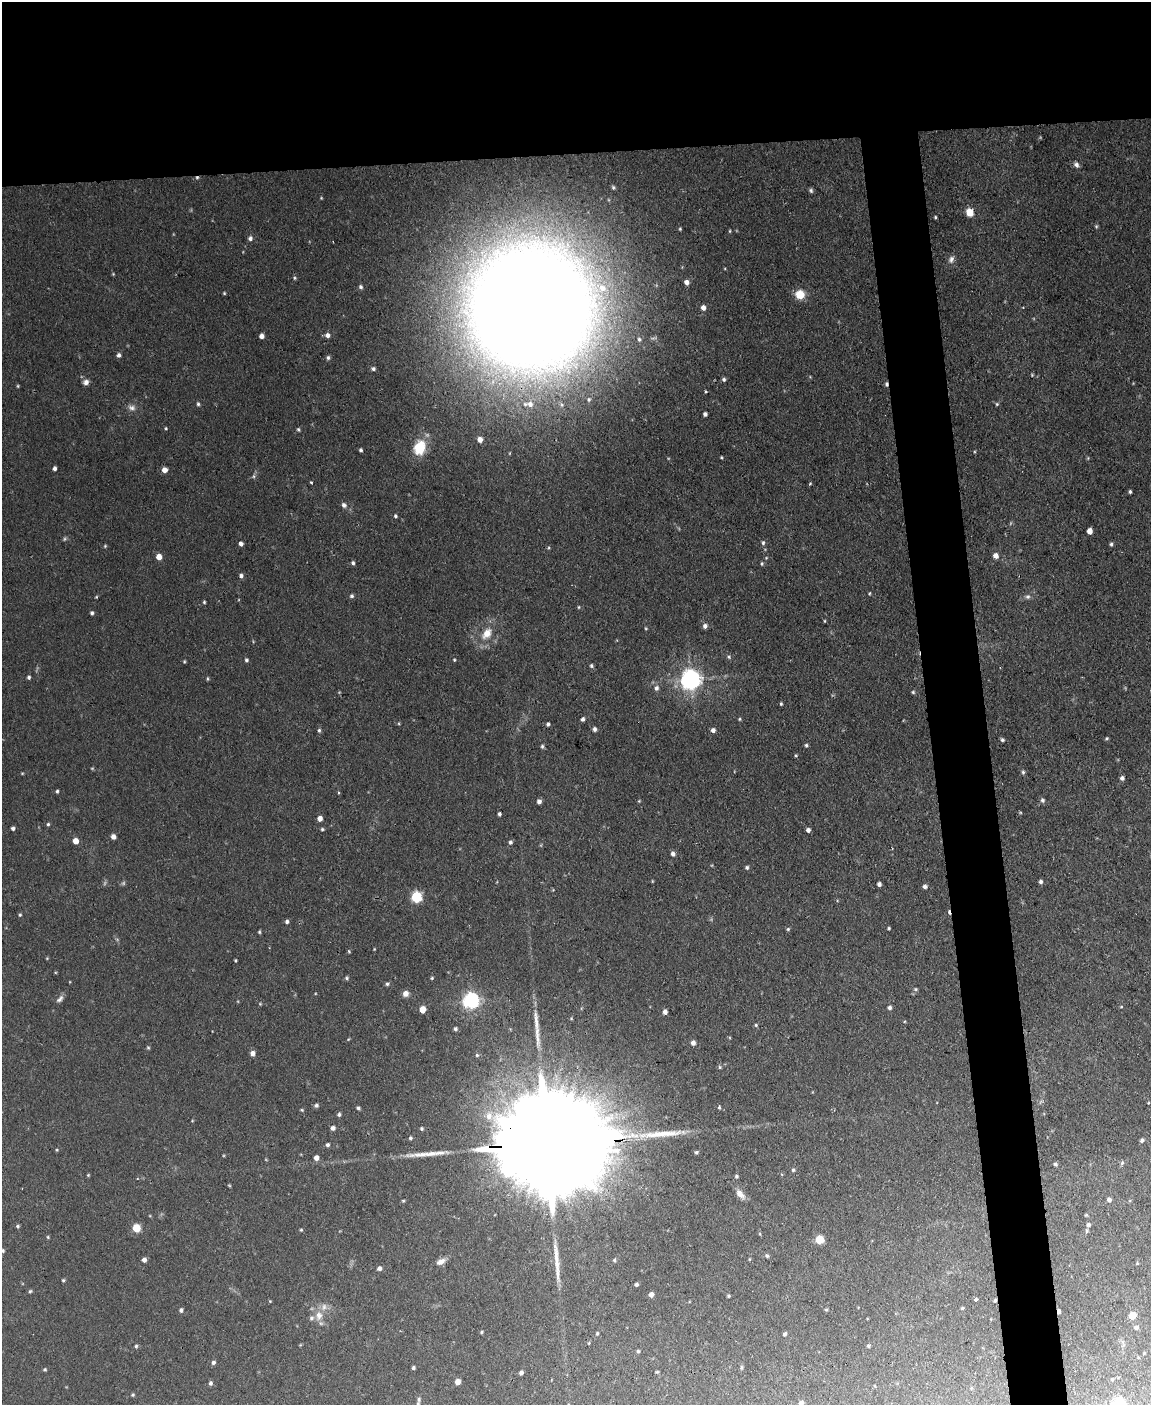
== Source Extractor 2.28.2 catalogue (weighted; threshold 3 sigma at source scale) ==
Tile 2 of 4 x 3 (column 2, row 1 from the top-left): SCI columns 1150-2298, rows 3041-4443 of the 4596 x 4572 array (HDU 1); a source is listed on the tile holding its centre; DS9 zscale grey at full resolution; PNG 1153 x 1407 px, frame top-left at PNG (2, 2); no overlay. Shown black and unused: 15% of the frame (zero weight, under 2 of 3 exposures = <1% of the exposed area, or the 3 px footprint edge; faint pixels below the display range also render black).
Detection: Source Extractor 2.28.2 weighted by HDU 2 'WHT'; one run over the whole footprint, this tile lists its part. Background 0.0545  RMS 0.0055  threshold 0.0245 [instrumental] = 3 sigma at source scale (4.5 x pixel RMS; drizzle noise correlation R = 1.50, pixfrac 1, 0.05/0.05 arcsec/px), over >= 5 px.
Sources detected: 238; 5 too faint to see at this stretch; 1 inside a brighter object's white glare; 2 cosmic-ray / hot-pixel residue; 4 long thin detections or spike segments (spike, bleed or trail) — not listed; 2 inside a brighter listed object's ellipse — not listed separately; the other 224 listed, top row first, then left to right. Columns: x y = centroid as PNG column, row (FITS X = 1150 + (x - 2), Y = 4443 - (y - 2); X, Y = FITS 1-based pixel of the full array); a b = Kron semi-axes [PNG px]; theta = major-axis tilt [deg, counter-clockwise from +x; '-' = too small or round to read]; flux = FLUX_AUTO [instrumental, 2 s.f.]
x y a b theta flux
1076 165 9 7 -55 2.1
197 178 5 4 - 0.85
613 187 4 3 - 0.72
811 190 6 5 - 1.1
321 198 4 3 - 0.5
970 212 8 7 - 6.7
935 217 3 3 - 0.67
1096 226 5 4 - 0.76
680 229 4 3 - 0.58
730 231 5 3 - 0.56
250 238 6 6 - 1.9
951 259 10 7 69 2.4
113 274 4 4 - 0.53
294 278 6 4 -23 0.77
687 282 5 5 - 3.1
360 287 5 5 - 1.2
224 293 3 3 - 0.61
800 294 9 9 - 9.4
530 307 74 74 - 2800
1023 307 3 2 - 0.43
703 308 6 5 - 3.1
327 335 6 5 - 2.4
262 336 4 4 - 3.2
639 339 5 4 - 0.8
119 355 5 5 - 1.7
328 357 6 5 - 1.2
373 369 5 5 - 1.3
1032 375 4 4 - 0.54
724 379 5 4 - 1.3
86 382 7 7 - 2.4
886 384 6 4 -89 1.3
18 386 4 4 - 0.59
705 392 3 3 - 0.85
589 399 7 6 - 1.3
198 404 5 4 - 0.94
530 404 8 7 - 3.3
997 404 5 4 - 0.72
132 408 11 8 -16 2.9
705 414 4 4 - 1.7
166 428 4 3 - 0.6
298 429 5 4 - 0.8
480 439 6 5 - 3.5
419 447 17 13 72 17
361 450 4 3 - 1.1
721 457 3 3 - 0.57
54 468 4 4 - 1.7
164 470 5 5 - 4.1
254 476 6 5 - 1
311 482 3 3 - 0.88
810 483 4 4 - 0.55
1130 492 3 3 - 0.96
344 505 7 6 - 1.8
395 516 4 4 - 0.95
1090 531 5 4 - 4.8
763 543 6 4 89 1.2
241 544 5 4 - 1.9
1111 544 5 4 - 1.1
105 546 5 4 - 0.65
548 548 5 3 - 0.58
996 556 7 6 - 2.8
159 557 5 4 - 6.5
766 558 5 4 - 0.6
353 563 5 4 - 1.2
762 564 5 4 - 0.81
241 576 5 4 - 1.7
869 593 5 3 - 0.54
352 596 5 5 - 1.1
96 597 4 4 - 0.51
1028 597 7 6 - 1.6
204 602 4 3 - 0.72
579 607 5 4 - 0.61
92 613 4 4 - 1.2
824 621 4 3 - 0.47
705 626 6 5 - 2
646 628 5 3 - 0.55
487 633 14 9 53 7.9
729 657 6 5 - 0.86
246 660 5 5 - 1
454 660 5 3 - 0.54
184 661 4 3 - 0.56
591 666 5 5 - 1
29 677 5 4 - 1.2
207 679 6 3 90 0.63
691 679 7 7 - 410
656 688 7 6 - 1.9
913 692 4 4 - 0.79
781 704 4 3 - 0.65
583 719 4 4 - 1.6
739 719 5 4 - 0.65
548 724 5 5 - 1.2
594 729 5 4 - 1.6
319 730 5 4 - 1
713 730 5 5 - 2.1
1106 738 4 3 - 0.69
1002 740 4 4 - 1
806 745 4 4 - 0.97
542 746 6 4 -78 1.1
796 755 4 3 - 0.69
1023 772 5 4 - 0.98
22 773 5 3 - 0.49
1122 778 5 5 - 1.6
57 791 4 4 - 0.9
339 793 4 3 - 0.62
1042 800 6 5 - 1.4
539 801 5 4 - 2.1
639 801 4 4 - 0.5
1020 812 5 3 - 0.53
499 814 4 3 - 1.1
320 818 5 4 - 3.7
48 824 4 4 - 0.88
13 828 4 4 - 1.3
322 829 5 4 - 0.75
808 830 4 4 - 2.1
113 837 5 5 - 2.9
75 841 5 4 - 6.4
510 842 5 5 - 1.3
673 854 6 5 - 1.8
747 867 5 4 - 1.1
652 881 3 3 - 0.49
1041 882 5 4 - 1.3
879 884 4 4 - 1.8
925 886 5 4 - 1.8
416 897 6 5 - 58
20 915 4 3 - 0.72
287 921 5 4 - 1.4
889 928 3 3 - 0.65
788 929 5 5 - 0.83
259 932 4 3 - 0.77
374 949 4 3 - 0.42
349 951 5 3 - 0.59
47 958 4 3 - 0.49
235 960 3 2 - 0.59
347 978 6 5 - 0.92
432 978 4 3 - 0.72
387 984 6 5 - 1.1
916 989 5 4 - 0.81
405 993 6 6 - 3.6
60 999 12 6 48 2.1
471 1000 6 6 - 200
260 1004 4 4 - 0.55
889 1007 5 5 - 1.5
1121 1007 4 3 - 0.51
422 1009 5 5 - 9.6
665 1012 5 4 - 2.3
756 1025 4 4 - 0.75
455 1029 6 5 - 0.98
693 1043 6 5 - 2.1
148 1048 5 3 - 0.72
252 1053 6 5 - 2.7
477 1055 5 5 - 0.96
720 1067 5 4 - 0.74
1148 1103 3 2 - 0.4
316 1105 6 5 - 1.4
719 1107 4 3 - 0.75
358 1108 5 4 - 1.1
302 1110 5 4 - 0.63
339 1114 5 5 - 1.2
333 1128 5 5 - 2.2
410 1138 5 4 - 0.96
1142 1140 5 4 - 1.2
550 1144 77 21 3 43000
327 1145 5 4 - 1.3
57 1150 4 3 - 0.53
696 1152 4 4 - 0.95
316 1158 5 5 - 2.9
1122 1163 6 5 - 0.96
1055 1164 4 4 - 1.2
793 1170 5 5 - 0.92
88 1175 4 3 - 0.56
736 1176 5 5 - 0.92
229 1185 4 3 - 0.53
740 1194 14 7 -48 4.2
1109 1200 6 5 - 1.8
1086 1215 4 4 - 0.56
1088 1225 5 5 - 1.2
18 1226 4 4 - 0.89
136 1228 5 5 - 23
301 1230 4 4 - 0.66
1087 1231 6 4 88 0.96
760 1234 5 3 - 0.55
48 1237 5 4 - 0.61
819 1240 6 6 - 12
3 1251 5 4 - 0.94
767 1256 5 4 - 1.1
749 1259 5 3 - 0.48
144 1260 5 4 - 2.5
614 1260 5 5 - 0.86
441 1262 12 7 27 3.6
379 1268 5 5 - 1.8
63 1280 4 4 - 0.69
636 1284 4 3 - 1.4
30 1291 5 4 - 0.82
651 1294 5 4 - 3
728 1296 4 3 - 0.65
976 1300 4 3 - 1.5
995 1300 5 4 - 0.75
270 1301 4 4 - 0.49
962 1308 4 3 - 0.73
181 1310 5 4 - 1.4
826 1310 5 3 - 0.59
1059 1311 5 3 - 1.7
319 1315 15 10 83 6.1
1132 1315 6 6 - 6.6
1136 1327 6 5 - 1.5
481 1332 4 3 - 0.7
597 1333 5 4 - 0.7
785 1334 5 4 - 1.3
589 1343 5 3 - 0.45
136 1346 5 4 - 0.87
868 1346 4 4 - 0.95
638 1351 4 3 - 0.8
1144 1353 4 4 - 0.41
213 1362 5 5 - 1.4
413 1368 4 3 - 0.96
741 1368 6 4 89 0.9
45 1369 4 4 - 0.73
657 1372 4 3 - 0.64
521 1373 4 4 - 2
458 1382 5 5 - 3.7
210 1383 6 5 - 1.3
971 1388 4 4 - 0.54
133 1395 5 4 - 0.74
419 1399 8 6 -89 1.5
801 1403 5 4 - 2
Overlapping masked pixels (flux is a lower limit): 6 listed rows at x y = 197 178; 530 307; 886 384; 550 1144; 995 1300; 1059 1311
Isophote crosses this tile's border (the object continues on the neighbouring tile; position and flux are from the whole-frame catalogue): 3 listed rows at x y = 3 1251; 419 1399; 801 1403